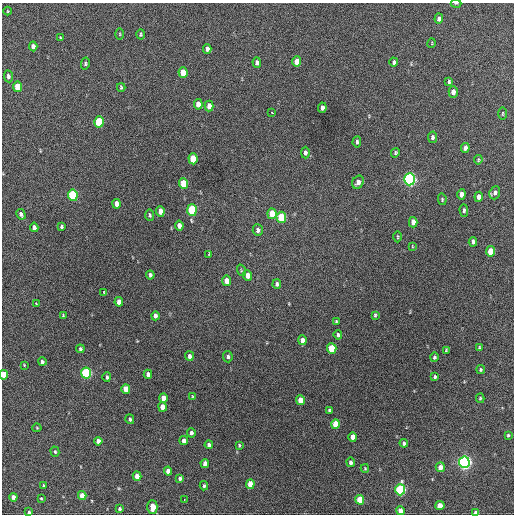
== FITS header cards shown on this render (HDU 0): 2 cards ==
NAXIS1  =                  512 / Axis length
NAXIS2  =                  512 / Axis length

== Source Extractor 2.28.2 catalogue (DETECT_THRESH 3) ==
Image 512 x 512 px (HDU 0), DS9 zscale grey, 1 PNG px = 1 image px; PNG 516 x 516 px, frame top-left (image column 1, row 512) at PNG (2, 3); each listed source drawn as its Kron ellipse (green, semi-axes under 4 px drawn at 4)
Background 424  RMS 20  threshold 60.1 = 3 sigma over >= 5 px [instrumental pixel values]
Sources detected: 129; all 129 listed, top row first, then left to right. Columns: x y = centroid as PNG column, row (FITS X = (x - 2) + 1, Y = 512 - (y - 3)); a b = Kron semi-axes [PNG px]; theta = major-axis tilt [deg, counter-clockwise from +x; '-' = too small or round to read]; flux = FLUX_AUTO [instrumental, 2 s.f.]
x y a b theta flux
456 3 5 3 - 1200
8 11 4 3 - 990
439 19 5 4 - 5500
120 34 5 3 - 1300
141 34 5 3 - 1900
60 38 3 2 - 1400
432 43 5 3 - 1000
33 46 5 4 - 7000
207 49 5 4 - 4200
297 62 5 4 - 15000
394 62 4 3 - 2800
257 63 5 4 - 4800
85 64 6 4 79 2000
183 73 5 4 - 23000
8 76 6 4 -82 4600
449 82 4 3 - 1900
18 87 5 4 - 29000
121 87 4 3 - 1800
453 92 6 4 90 6800
198 104 5 4 - 13000
209 106 5 4 - 10000
322 108 5 3 - 5000
272 113 3 3 - 18000
503 113 6 3 89 1300
99 122 5 5 - 69000
432 137 6 4 79 3200
357 142 5 3 - 2700
465 148 5 4 - 5700
305 153 6 4 -90 3500
395 153 5 4 - 2000
193 159 5 4 - 38000
478 160 5 3 - 1600
409 179 6 5 - 390000
358 182 7 5 63 7900
184 183 5 4 - 40000
495 193 7 5 70 4100
461 194 5 4 - 9000
73 195 5 5 - 120000
479 197 5 4 - 7000
442 199 6 4 -78 1600
117 204 5 4 - 8300
192 210 5 5 - 92000
464 210 6 4 -89 2600
160 211 5 4 - 11000
21 214 5 4 - 4200
272 214 5 4 - 26000
150 215 6 4 -87 2100
281 217 5 5 - 48000
413 222 5 4 - 8600
61 226 4 3 - 2300
179 226 5 4 - 8300
34 227 4 4 - 4600
258 230 6 5 - 4900
398 237 5 3 - 1400
473 242 5 4 - 3600
412 246 4 2 - 900
490 251 5 4 - 25000
209 254 4 2 - 1100
241 270 6 3 -72 1800
150 275 4 3 - 3100
248 275 5 4 - 12000
227 281 5 4 - 13000
277 284 5 4 - 2900
104 293 4 3 - 1500
119 302 5 4 - 11000
36 304 4 2 - 1100
375 315 3 3 - 1800
63 316 4 3 - 1600
155 316 4 3 - 4300
336 322 4 3 - 1700
338 335 5 3 - 2700
302 340 5 4 - 8200
479 347 3 3 - 1300
332 348 5 4 - 45000
80 349 4 4 - 2300
446 350 4 3 - 1100
189 356 5 4 - 4800
228 357 6 4 -84 3400
434 357 4 4 - 2400
42 362 4 4 - 2700
24 365 4 2 - 990
480 369 4 4 - 1900
86 373 5 5 - 160000
148 374 4 4 - 6100
4 375 5 4 - 21000
107 377 4 3 - 2700
435 377 3 3 - 2100
126 389 5 4 - 20000
192 396 4 2 - 1000
163 398 5 4 - 12000
480 398 5 4 - 1500
301 400 5 4 - 19000
162 407 5 4 - 12000
329 410 3 3 - 2100
130 419 5 3 - 2400
336 424 5 4 - 27000
37 428 4 4 - 1400
191 433 4 4 - 3600
508 435 4 3 - 1700
353 437 5 4 - 12000
98 441 4 4 - 6700
184 441 4 4 - 7000
404 443 4 4 - 3300
209 445 4 4 - 4600
239 445 3 3 - 1500
55 452 5 4 - 1800
351 462 4 4 - 4300
464 462 5 5 - 480000
205 463 4 4 - 6800
440 467 5 4 - 8600
365 468 4 3 - 1400
168 471 4 4 - 11000
137 476 4 4 - 11000
180 478 4 3 - 3400
250 484 5 4 - 20000
43 485 3 3 - 1500
204 486 4 3 - 2100
400 490 5 5 - 160000
82 495 4 4 - 15000
13 497 4 4 - 6900
41 498 3 3 - 1200
184 499 2 2 - 4600
360 500 5 4 - 29000
440 506 4 4 - 17000
152 507 7 5 90 16000
120 509 4 4 - 2400
400 511 4 4 - 9900
29 512 3 3 - 2000
476 513 4 4 - 8700
At the frame edge (FLAGS 8, measured only in part): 4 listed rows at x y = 456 3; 4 375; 29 512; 476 513